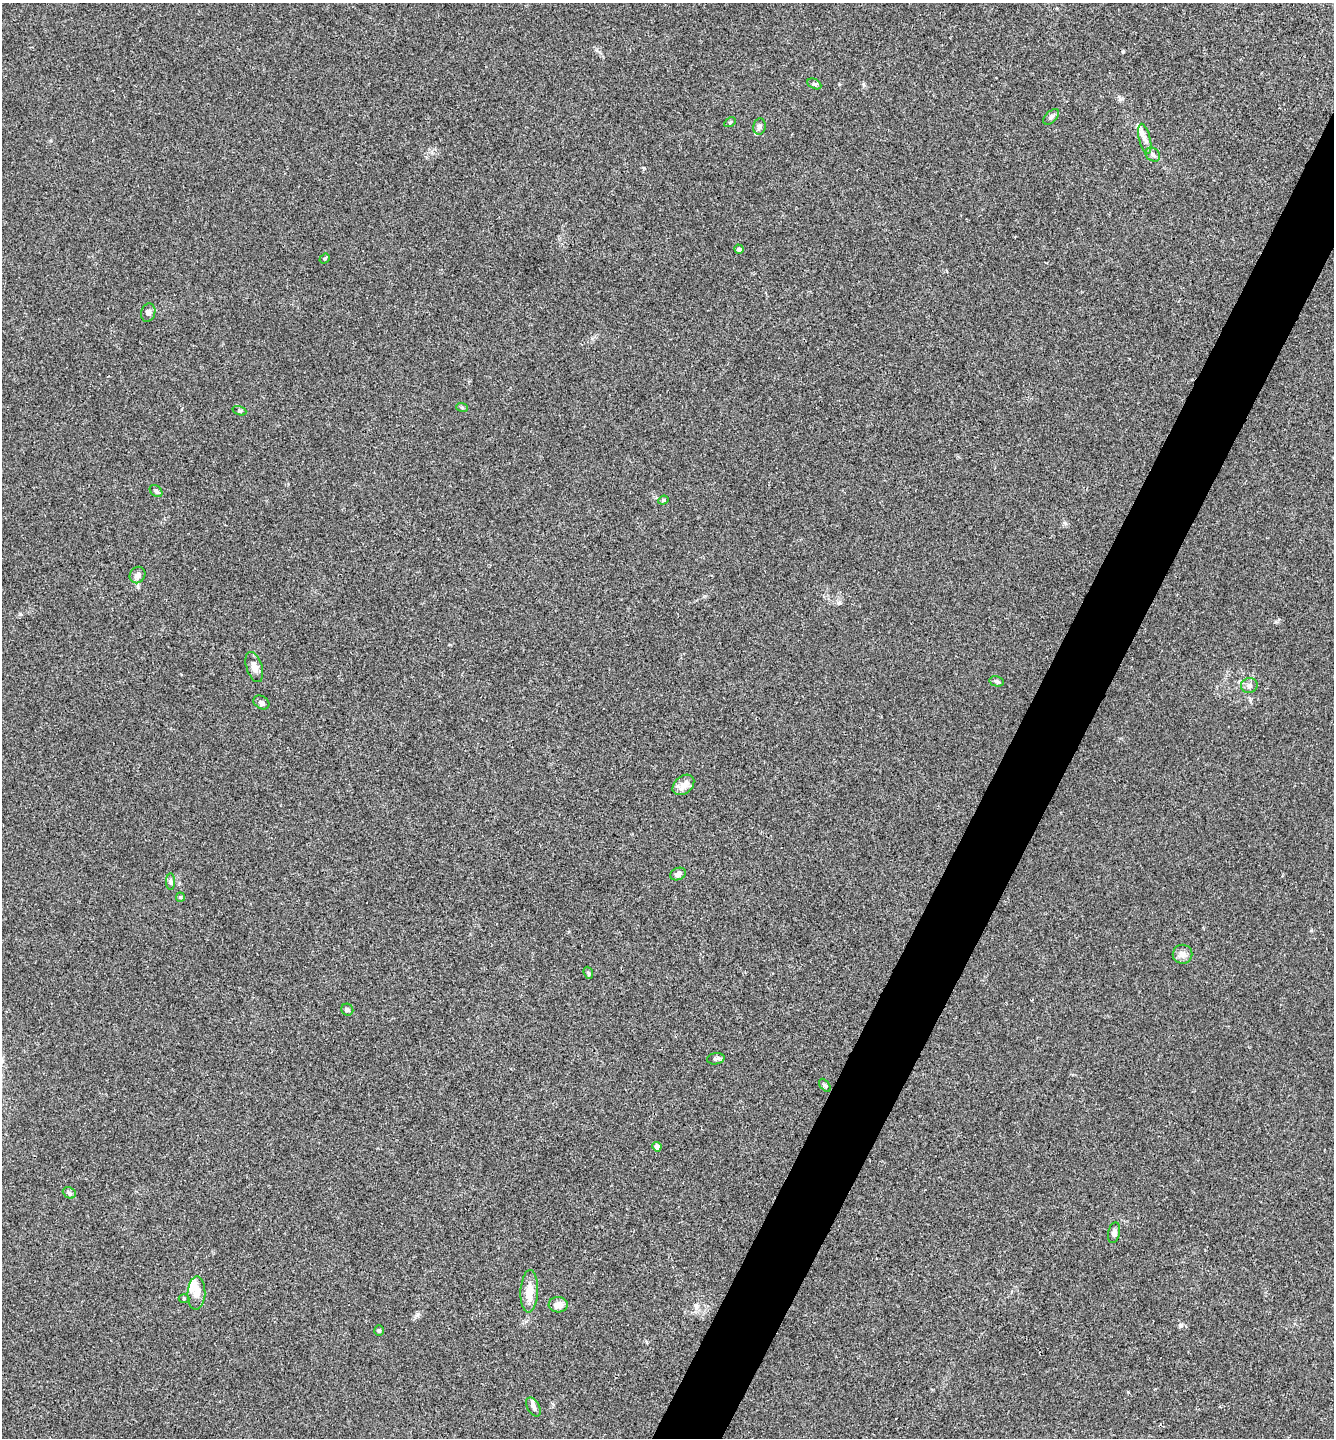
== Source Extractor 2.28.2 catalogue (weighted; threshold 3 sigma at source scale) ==
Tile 10 of 4 x 4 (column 2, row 3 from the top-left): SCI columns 1480-2811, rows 1442-2877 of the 5761 x 5752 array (HDU 1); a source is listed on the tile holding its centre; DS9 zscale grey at full resolution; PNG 1336 x 1440 px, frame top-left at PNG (2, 3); each listed source drawn as its Kron ellipse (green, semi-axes under 4 px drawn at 4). Shown black and unused: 5% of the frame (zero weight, under 3 of 4 exposures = <1% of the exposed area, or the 3 px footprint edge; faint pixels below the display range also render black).
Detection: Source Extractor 2.28.2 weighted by HDU 2 'WHT'; one run over the whole footprint, this tile lists its part. Background 0.0243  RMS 0.0045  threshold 0.0201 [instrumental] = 3 sigma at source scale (4.5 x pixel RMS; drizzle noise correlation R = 1.50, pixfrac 1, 0.05/0.05 arcsec/px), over >= 5 px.
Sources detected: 39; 3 inside a brighter listed object's ellipse — not listed separately; the other 36 listed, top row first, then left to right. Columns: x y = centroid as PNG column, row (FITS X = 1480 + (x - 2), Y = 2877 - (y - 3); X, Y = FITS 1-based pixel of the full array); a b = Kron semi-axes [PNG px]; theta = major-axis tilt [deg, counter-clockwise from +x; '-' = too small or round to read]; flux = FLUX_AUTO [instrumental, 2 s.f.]
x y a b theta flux
814 84 7 4 -27 0.84
1051 117 10 5 44 1.2
730 122 6 4 31 0.56
759 126 8 6 80 1.5
1145 139 15 5 -76 2.4
1153 154 8 6 -39 1.5
739 249 5 4 - 1
325 259 5 4 - 0.65
148 313 9 7 75 1.5
462 407 6 4 -19 0.57
239 411 7 4 -19 0.62
156 491 7 5 -43 1
663 500 5 4 - 0.6
137 575 9 7 51 2.2
254 667 16 8 -72 3.2
997 681 7 5 -14 1.1
1249 685 8 7 - 1.6
261 702 8 6 -30 1.1
683 785 12 8 39 3.7
678 874 8 6 23 1.9
170 882 8 4 -89 0.88
180 897 4 4 - 0.5
1182 954 10 9 - 2.6
588 973 6 4 -68 0.71
347 1010 6 5 - 0.98
716 1059 9 5 10 1.1
825 1085 7 4 -52 0.8
657 1147 5 4 - 2.6
69 1193 7 5 -25 0.91
1114 1233 10 5 80 1.6
529 1291 21 9 87 6.3
196 1293 17 9 88 4.6
184 1299 5 3 - 0.45
558 1305 9 7 -3 3.4
379 1331 5 5 - 0.64
533 1407 10 6 -60 1.5
Unlisted compact peaks at least as high as the median listed source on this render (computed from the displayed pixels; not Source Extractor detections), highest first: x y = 1181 1325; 418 1314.